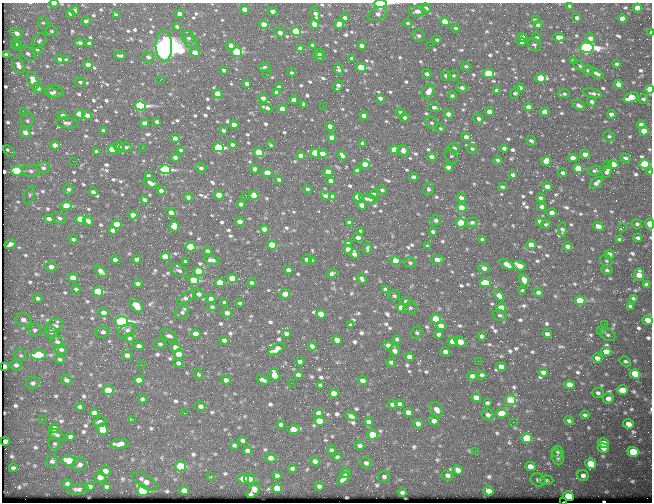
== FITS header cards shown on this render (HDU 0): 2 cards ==
NAXIS1  =                  650 / Width of table row in bytes
NAXIS2  =                  500 / Number of rows in table

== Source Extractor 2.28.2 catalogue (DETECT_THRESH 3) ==
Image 650 x 500 px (HDU 0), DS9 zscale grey, 1 PNG px = 1 image px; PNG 654 x 504 px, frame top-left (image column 1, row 500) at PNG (2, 3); each listed source drawn as its Kron ellipse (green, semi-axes under 4 px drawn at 4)
Background 441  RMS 2.1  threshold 6.3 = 3 sigma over >= 5 px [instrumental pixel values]
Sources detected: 873; of the 873, the 500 brightest by FLUX_AUTO listed and drawn (373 fainter detections omitted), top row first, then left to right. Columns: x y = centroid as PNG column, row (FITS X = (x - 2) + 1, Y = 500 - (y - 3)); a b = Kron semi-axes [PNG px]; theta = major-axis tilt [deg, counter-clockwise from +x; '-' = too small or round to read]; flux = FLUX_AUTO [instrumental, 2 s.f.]
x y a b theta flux
54 4 5 3 - 450
380 4 6 3 0 19000
570 6 4 3 - 380
426 8 5 4 - 580
637 8 5 4 - 3100
245 9 4 4 - 1600
75 11 4 4 - 940
272 11 5 4 - 530
417 11 8 5 5 890
70 13 4 3 - 630
180 14 4 3 - 970
315 14 7 4 -77 570
377 14 10 6 24 890
116 15 4 3 - 250
345 18 4 3 - 560
577 18 4 4 - 590
622 19 4 4 - 1500
535 20 4 3 - 410
86 21 4 4 - 490
445 22 5 4 - 3100
43 23 6 5 - 270
408 23 5 4 - 260
314 24 5 4 - 1700
339 24 5 4 - 2700
264 25 4 4 - 2500
538 25 4 4 - 510
177 27 4 3 - 400
455 28 4 4 - 320
51 31 6 5 - 280
296 32 5 4 - 12000
16 33 7 4 -24 1200
280 33 5 5 - 780
650 33 4 2 - 720
419 36 6 6 - 450
522 37 4 4 - 830
536 37 4 4 - 260
559 37 6 4 -4 1100
188 38 7 6 - 500
590 38 5 4 - 870
437 40 4 3 - 310
39 41 9 6 45 400
191 42 8 5 -37 390
522 42 4 4 - 880
80 43 5 3 - 430
89 43 4 3 - 540
16 44 5 4 - 410
19 45 3 3 - 280
313 45 4 3 - 380
430 45 2 2 - 350
534 45 7 5 -39 350
164 46 15 8 -88 210000
231 46 5 4 - 930
362 46 4 3 - 1000
300 48 4 4 - 840
586 48 7 5 -4 49000
37 49 6 5 - 280
237 52 5 4 - 11000
195 53 5 4 - 1500
320 53 5 4 - 500
28 54 9 5 -43 550
6 55 4 3 - 430
120 55 6 3 -8 300
319 56 5 3 - 450
148 57 6 5 - 580
352 58 4 3 - 350
60 59 5 4 - 540
66 60 4 3 - 530
573 61 4 3 - 320
616 64 3 3 - 270
19 65 9 5 -62 970
88 65 4 4 - 1500
579 65 6 3 -44 280
466 66 4 4 - 280
265 67 6 3 4 490
361 67 5 4 - 5000
338 69 5 4 - 320
223 70 4 3 - 350
588 70 5 5 - 280
291 72 4 3 - 270
488 73 5 4 - 6500
266 74 2 2 - 470
427 74 5 4 - 530
597 74 8 4 -31 470
446 76 5 5 - 760
454 76 5 5 - 250
540 78 5 4 - 5600
160 80 3 2 - 460
33 81 9 5 -67 2200
80 82 5 4 - 290
247 84 4 4 - 540
618 84 4 4 - 990
338 86 6 4 71 460
279 87 4 3 - 570
38 88 6 4 -23 780
462 88 6 4 -20 570
520 88 4 4 - 750
650 89 4 4 - 2000
497 90 4 3 - 450
55 92 8 6 -7 570
276 92 4 3 - 370
428 92 8 6 54 1400
52 93 6 5 - 410
515 93 6 4 59 380
592 93 9 4 -11 450
218 94 4 4 - 3900
564 94 6 3 14 290
452 96 4 4 - 260
631 97 8 5 23 3300
263 98 4 4 - 1200
380 98 4 3 - 670
643 99 5 4 - 310
294 100 4 4 - 900
591 102 5 4 - 360
304 104 4 3 - 470
579 105 7 4 -26 500
140 106 5 4 - 27000
323 106 2 2 - 280
434 107 6 5 - 480
529 107 4 4 - 900
266 108 6 3 -21 490
282 109 4 4 - 1900
23 111 3 2 - 250
400 112 5 3 - 300
489 112 4 4 - 990
544 112 4 4 - 1100
80 114 5 4 - 6100
448 114 4 4 - 1200
611 114 4 4 - 630
62 115 5 4 - 480
87 115 5 4 - 920
364 116 4 4 - 1000
405 117 4 4 - 450
478 118 5 5 - 450
27 121 7 6 - 390
157 122 4 4 - 570
67 123 11 5 -6 500
145 123 4 4 - 770
432 123 6 5 - 360
641 124 4 4 - 610
234 125 4 4 - 1400
330 126 4 4 - 1300
440 128 5 3 - 310
103 130 4 3 - 250
223 131 4 3 - 420
644 131 5 4 - 2200
25 132 5 5 - 930
609 136 6 5 - 310
466 137 5 4 - 810
175 138 5 4 - 530
332 138 4 4 - 1500
531 141 5 4 - 480
363 143 4 3 - 370
55 145 4 4 - 1200
232 145 4 4 - 370
271 145 4 3 - 270
119 147 6 5 - 330
125 147 6 5 - 560
142 148 2 2 - 1100
219 148 5 4 - 19000
454 148 5 5 - 500
504 148 4 3 - 470
112 149 5 4 - 6600
472 149 5 4 - 250
180 150 4 3 - 260
395 150 5 4 - 4500
9 151 7 3 -42 420
97 151 4 3 - 310
403 151 6 5 - 910
259 153 5 4 - 6400
315 153 4 4 - 2800
323 154 5 4 - 1700
585 154 5 4 - 1200
301 156 4 4 - 830
342 156 5 3 - 410
451 156 8 5 -63 300
175 157 4 3 - 640
432 157 5 4 - 590
573 158 5 4 - 1500
625 158 5 4 - 310
498 160 4 4 - 350
73 161 2 2 - 390
546 161 5 4 - 2300
607 164 2 2 - 470
613 164 5 4 - 2500
644 164 5 4 - 7300
365 165 5 4 - 2900
448 167 4 4 - 840
43 168 7 5 -15 380
201 168 5 5 - 410
578 168 5 4 - 4800
255 169 4 3 - 290
165 170 6 4 -9 21000
17 171 5 5 - 7700
31 171 9 6 -5 520
357 171 4 3 - 500
595 171 6 4 17 270
607 171 6 4 68 600
328 172 5 4 - 1000
650 172 4 3 - 360
267 173 5 4 - 3200
563 173 4 4 - 410
513 175 4 3 - 420
148 176 4 3 - 290
413 177 4 4 - 580
279 180 4 3 - 410
331 181 4 4 - 700
151 183 7 4 -19 800
596 183 7 4 41 560
502 187 3 3 - 310
547 187 4 4 - 1100
307 189 3 3 - 270
428 189 6 5 - 360
69 190 6 5 - 410
382 190 5 4 - 290
161 191 4 4 - 750
93 192 4 3 - 400
29 195 9 5 74 330
219 195 5 4 - 3100
246 195 2 2 - 300
254 195 5 4 - 2200
374 195 4 4 - 1200
325 196 4 4 - 590
188 197 4 3 - 480
333 197 4 3 - 500
358 197 5 4 - 2300
461 198 4 4 - 640
540 198 4 3 - 420
369 199 9 4 -10 420
145 200 4 3 - 360
241 204 4 3 - 630
362 205 4 4 - 1100
66 206 5 4 - 3400
542 207 4 4 - 820
462 208 5 4 - 3500
171 213 5 4 - 860
552 213 5 4 - 1000
133 215 4 4 - 1400
59 218 7 5 -24 380
49 219 5 4 - 710
81 219 5 4 - 7100
436 220 5 5 - 350
88 221 5 4 - 500
539 221 4 3 - 290
240 222 4 4 - 1700
349 222 4 3 - 340
472 222 6 5 - 330
461 223 5 4 - 8100
117 224 5 4 - 4800
546 224 5 3 - 270
637 224 5 4 - 290
650 224 5 4 - 2800
174 226 5 5 - 2100
598 226 5 4 - 1200
623 227 2 2 - 580
264 229 4 4 - 1500
112 230 4 4 - 440
562 230 7 4 -85 320
361 231 4 3 - 390
433 231 4 3 - 380
358 238 5 4 - 650
638 238 4 3 - 330
73 239 5 4 - 310
482 239 4 3 - 260
620 239 4 3 - 270
348 243 4 3 - 250
10 244 6 4 30 910
272 245 5 4 - 5300
531 245 5 4 - 1800
428 246 4 3 - 290
567 246 4 4 - 550
190 247 5 4 - 7400
367 248 6 3 85 260
348 249 5 4 - 1800
207 251 4 3 - 380
354 254 5 4 - 640
609 255 4 4 - 1200
165 257 5 4 - 3500
137 259 4 3 - 350
307 259 5 4 - 830
115 260 4 4 - 580
212 260 8 4 -9 680
312 260 4 3 - 320
437 260 6 4 5 1300
185 261 4 3 - 260
395 261 5 4 - 2900
606 261 7 5 -42 270
410 263 5 5 - 300
507 264 7 4 -32 1200
519 266 7 4 -17 1700
51 267 6 5 - 730
484 268 5 5 - 700
179 270 10 5 -22 430
288 270 4 4 - 550
607 270 5 4 - 260
101 271 7 4 -45 850
199 271 5 4 - 5500
332 273 5 3 - 380
639 275 6 5 - 1500
73 278 5 4 - 2100
232 278 5 4 - 4000
362 279 6 3 -51 400
524 280 6 4 -58 1500
194 281 5 4 - 8400
220 283 5 4 - 4400
252 283 4 4 - 470
485 283 5 4 - 5000
138 284 4 4 - 540
646 284 4 3 - 320
76 289 4 3 - 280
385 289 4 4 - 460
523 291 4 3 - 260
98 292 5 4 - 8300
538 292 4 4 - 390
199 294 5 5 - 610
285 294 5 4 - 1600
499 295 6 4 -44 800
394 296 6 5 - 300
186 297 10 4 34 610
38 298 5 4 - 360
633 298 4 3 - 250
211 299 4 4 - 990
406 301 5 4 - 370
580 301 5 4 - 7700
224 302 4 3 - 270
240 303 4 3 - 270
136 306 8 5 -50 1900
630 306 4 3 - 270
212 307 5 4 - 300
401 308 5 4 - 1900
410 308 7 6 - 310
501 308 5 4 - 5300
103 312 5 4 - 680
182 312 7 6 - 440
227 313 5 5 - 540
321 314 5 4 - 2500
500 315 7 5 -15 320
436 319 5 4 - 5400
23 320 8 6 -17 730
648 320 5 4 - 1600
122 322 6 5 - 46000
604 324 2 2 - 590
350 325 4 3 - 280
55 326 9 7 17 1000
441 326 5 4 - 2000
35 330 6 6 - 400
127 330 10 5 31 470
600 330 3 2 - 450
51 332 7 6 - 560
102 332 7 5 24 570
417 332 6 5 - 260
196 334 5 4 - 1200
286 334 4 3 - 370
439 334 4 4 - 520
547 334 4 4 - 540
169 335 9 5 -28 450
608 335 8 5 -28 380
481 336 5 4 - 520
129 338 5 4 - 320
397 339 4 3 - 290
224 340 4 3 - 350
337 340 5 4 - 1200
57 342 7 5 -42 510
453 342 5 4 - 2600
460 342 6 4 -37 2300
160 344 6 5 - 310
388 345 5 4 - 860
139 346 4 4 - 670
312 346 4 4 - 470
176 347 5 4 - 1200
276 349 9 4 32 1100
61 350 6 4 -20 380
395 351 6 5 - 660
445 352 4 4 - 610
606 352 5 4 - 2500
179 354 5 4 - 2100
21 355 6 5 - 280
38 355 7 5 4 7300
127 355 5 4 - 720
409 357 4 4 - 1200
597 358 5 4 - 740
60 359 5 4 - 280
478 361 2 2 - 610
625 361 6 4 -29 250
300 362 4 4 - 690
391 362 4 3 - 290
178 363 5 4 - 390
16 365 6 5 - 480
141 365 2 2 - 250
4 366 4 3 - 900
501 367 5 4 - 1300
543 372 4 4 - 550
198 374 6 4 -71 250
635 374 5 4 - 4700
275 375 6 4 -68 2900
298 375 4 4 - 500
482 375 4 4 - 510
472 376 5 4 - 790
66 380 6 4 -38 390
139 380 5 4 - 1500
226 380 5 4 - 670
263 380 6 3 -23 400
363 381 5 4 - 950
33 383 7 6 - 410
291 383 2 2 - 290
320 385 4 3 - 260
569 385 5 4 - 1500
108 390 5 5 - 6400
623 390 5 5 - 1700
334 393 5 4 - 1400
598 393 6 5 - 370
476 398 5 4 - 1700
608 398 5 5 - 760
142 399 4 4 - 300
511 400 5 5 - 7000
487 403 4 3 - 300
392 404 4 3 - 370
400 404 4 4 - 470
200 406 5 4 - 550
80 407 4 4 - 420
436 409 8 5 -54 930
408 412 5 4 - 1300
94 413 5 4 - 920
184 413 2 2 - 290
319 413 5 4 - 990
502 413 5 4 - 2000
488 415 6 5 - 440
585 415 4 4 - 290
351 416 6 4 -29 420
42 419 2 2 - 450
133 419 2 2 - 360
319 421 5 4 - 3900
434 421 5 4 - 790
569 421 5 4 - 330
100 422 6 5 - 680
369 422 4 4 - 610
513 422 2 2 - 720
418 424 5 4 - 600
628 424 5 4 - 1400
281 425 4 4 - 300
54 428 5 4 - 1100
103 429 6 5 - 3500
294 429 6 4 6 1900
56 435 9 4 -30 350
372 435 5 5 - 3800
70 436 5 4 - 350
527 438 5 5 - 6300
5 441 4 4 - 600
243 441 4 4 - 400
603 443 5 5 - 1500
55 444 6 5 - 270
120 444 9 4 6 1100
234 445 4 3 - 250
360 446 5 4 - 350
603 448 5 4 - 1100
331 450 4 3 - 300
247 451 4 4 - 740
475 451 2 2 - 380
558 452 6 5 - 290
633 452 5 5 - 8800
337 457 4 4 - 330
558 457 8 6 -75 470
271 458 6 4 -10 680
52 461 6 5 - 420
69 461 7 5 -13 3900
315 461 4 4 - 430
366 463 5 5 - 450
591 464 5 5 - 3800
80 465 7 6 - 530
181 466 5 5 - 9100
530 466 5 4 - 1500
13 468 4 3 - 290
292 468 4 3 - 320
458 470 5 4 - 850
105 471 5 5 - 1100
346 473 5 5 - 1500
447 475 6 5 - 470
583 475 5 5 - 600
211 476 3 2 - 410
277 476 4 4 - 390
100 477 6 5 - 1000
384 477 6 5 - 370
243 479 5 5 - 3300
250 479 5 5 - 700
343 479 7 4 49 920
538 480 7 6 - 450
546 480 7 4 -2 270
145 481 15 6 -32 950
67 484 4 4 - 350
319 486 4 4 - 420
89 487 5 4 - 510
106 487 4 4 - 290
277 488 5 5 - 2300
78 489 11 5 5 530
143 490 6 5 - 20000
184 490 5 4 - 1000
253 490 9 5 52 1700
489 491 5 4 - 960
402 492 4 4 - 390
568 496 5 5 - 4400
564 502 3 2 - 360
At the frame edge (FLAGS 8, measured only in part): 9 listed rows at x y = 54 4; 380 4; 417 11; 650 33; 650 89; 650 172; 650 224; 648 320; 564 502
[373 fainter detections neither listed nor drawn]